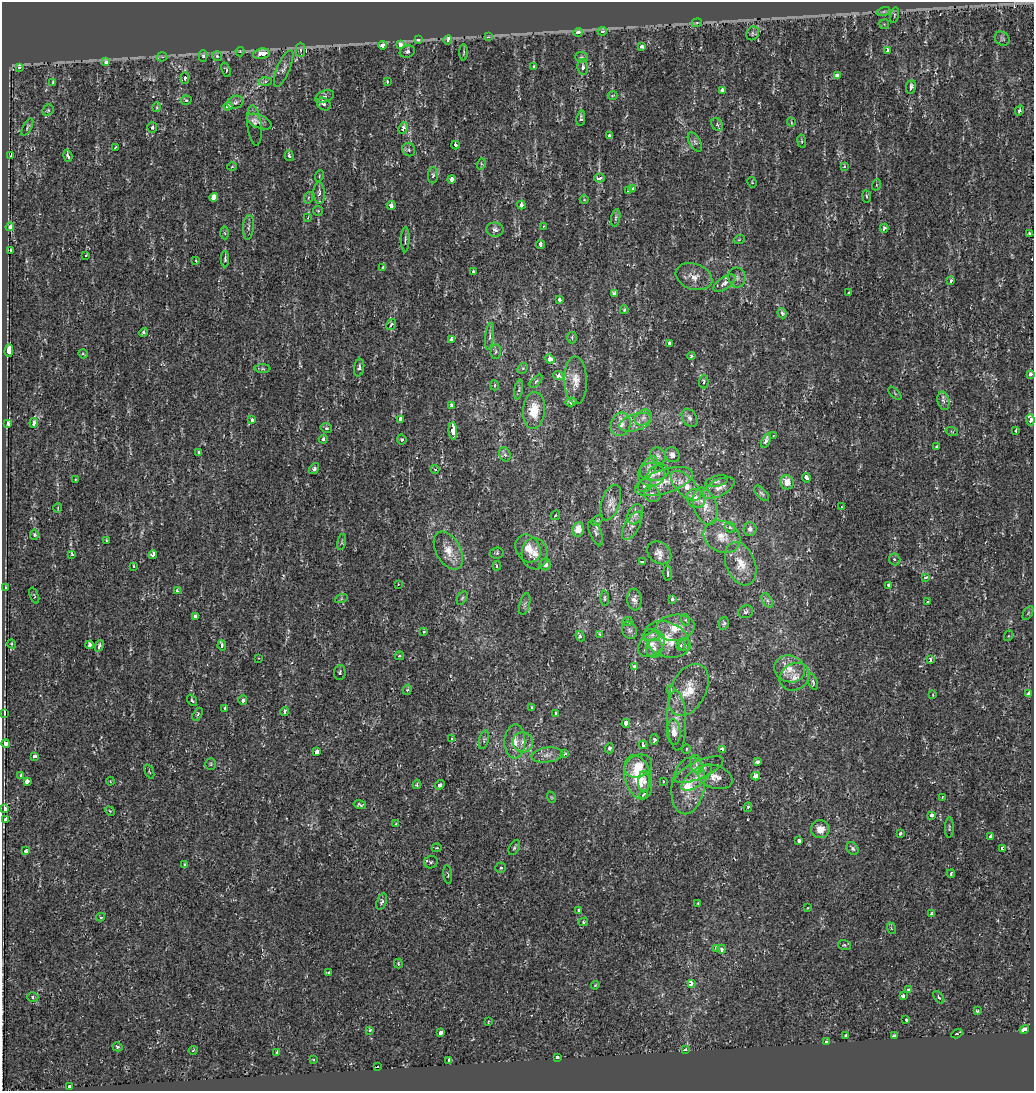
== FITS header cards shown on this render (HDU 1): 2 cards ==
NAXIS1  =                 1032
NAXIS2  =                 1089

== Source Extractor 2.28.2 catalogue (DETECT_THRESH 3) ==
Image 1032 x 1089 px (HDU 1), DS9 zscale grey, 1 PNG px = 1 image px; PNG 1036 x 1093 px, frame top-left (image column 1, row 1089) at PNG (2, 2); each listed source drawn as its Kron ellipse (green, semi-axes under 4 px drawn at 4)
Background -6.58e-05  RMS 0.0024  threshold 0.00722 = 3 sigma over >= 5 px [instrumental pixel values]
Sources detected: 358; all 358 listed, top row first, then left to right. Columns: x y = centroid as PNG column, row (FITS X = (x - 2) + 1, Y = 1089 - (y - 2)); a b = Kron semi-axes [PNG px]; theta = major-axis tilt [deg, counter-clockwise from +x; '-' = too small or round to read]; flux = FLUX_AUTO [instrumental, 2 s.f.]
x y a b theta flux
884 11 7 4 19 0.28
894 15 8 3 77 0.18
697 23 5 4 - 0.21
884 24 5 5 - 0.21
602 31 5 4 - 0.53
578 32 4 3 - 2.9
753 33 7 6 - 0.38
488 37 3 2 - 0.56
1002 39 8 6 -42 0.36
418 40 3 3 - 0.62
448 40 4 3 - 2.5
383 45 4 3 - 6.1
400 45 4 3 - 5.7
642 46 4 3 - 0.59
300 50 7 4 90 0.32
887 50 4 3 - 1.1
407 51 8 6 19 0.37
240 52 4 4 - 0.24
464 52 8 4 88 0.22
262 54 8 5 9 2
203 56 6 4 -90 0.31
217 56 5 5 - 0.39
162 57 5 4 - 0.24
582 57 6 5 - 0.27
106 61 4 3 - 2.3
19 67 3 3 - 8
534 67 3 3 - 1
583 67 8 5 -86 0.56
284 68 20 6 67 0.84
226 70 7 4 -68 0.21
837 76 4 4 - 3.2
185 78 6 4 87 0.48
265 81 6 4 2 0.33
387 81 3 3 - 0.43
53 83 4 3 - 0.33
911 87 7 5 82 0.69
722 90 4 3 - 2.5
325 96 10 5 21 0.72
612 96 5 2 - 0.12
186 100 5 4 - 0.27
235 102 8 6 24 0.52
324 104 7 6 - 0.66
228 106 4 4 - 0.93
157 107 5 3 - 0.17
48 110 6 5 - 0.26
1019 110 5 4 - 0.3
581 118 8 4 84 0.39
259 122 13 6 -23 0.8
791 122 5 3 - 0.12
717 124 7 5 -55 0.3
254 125 20 7 -83 1.1
27 127 9 3 61 0.22
152 127 5 5 - 0.35
403 128 6 4 67 1.5
610 136 4 3 - 1.4
802 141 7 3 -82 0.21
695 142 11 5 -60 0.52
455 145 4 4 - 0.56
115 147 3 2 - 0.15
409 150 7 6 - 0.39
10 156 3 2 - 0.55
68 156 6 3 -73 0.88
289 156 5 3 - 0.55
481 164 6 4 74 0.18
232 167 5 3 - 0.13
845 167 3 3 - 0.89
433 175 8 5 89 0.36
319 176 6 3 72 0.15
600 178 5 4 - 0.92
452 179 4 4 - 1.7
752 182 5 3 - 0.14
876 185 5 3 - 0.17
633 189 4 3 - 0.8
628 190 4 3 - 0.29
319 193 11 5 -88 0.68
867 196 6 3 -81 0.2
214 197 4 4 - 4
308 198 6 3 72 0.19
584 200 4 3 - 0.12
521 205 4 3 - 1.8
391 206 4 3 - 1.5
318 211 5 4 - 0.17
308 218 3 3 - 0.25
616 218 9 4 80 0.33
543 226 4 2 - 0.11
10 227 4 3 - 1.2
248 227 12 5 85 0.46
884 228 4 3 - 0.43
495 230 8 7 - 0.8
225 233 6 4 -87 0.21
1029 233 3 3 - 0.17
405 240 13 3 89 0.37
739 240 5 3 - 0.14
540 245 4 3 - 1.2
10 251 3 3 - 0.86
86 255 3 3 - 0.24
225 259 8 4 90 0.33
196 261 4 3 - 0.2
383 268 3 3 - 0.89
473 272 3 3 - 1.8
694 277 19 13 -18 1.8
737 278 10 8 -81 0.81
951 281 4 3 - 0.39
724 283 12 6 36 1.1
849 293 3 3 - 0.84
614 294 4 3 - 1.3
559 300 3 3 - 1.4
624 310 4 3 - 0.19
782 313 5 4 - 0.55
391 324 6 4 58 0.48
144 332 4 3 - 0.5
490 336 13 4 83 0.44
572 337 6 5 - 0.24
451 339 4 3 - 0.95
669 344 4 3 - 1.3
9 351 6 3 89 3.6
496 352 7 5 87 0.32
83 354 5 3 - 0.18
691 356 4 3 - 0.28
550 359 5 4 - 1.9
359 368 9 5 81 0.41
523 368 6 4 44 0.22
263 369 8 4 -1 0.29
1030 374 3 3 - 2.2
558 376 5 4 - 1.8
576 380 24 11 -88 2
536 381 8 3 45 0.23
704 382 7 4 89 0.56
494 385 5 3 - 0.16
519 389 10 3 80 0.28
895 393 8 3 -45 0.17
943 401 9 6 -77 0.52
571 402 5 3 - 0.48
451 405 3 3 - 1.2
534 410 18 11 86 3.6
643 418 9 7 38 0.75
689 418 10 7 -57 0.64
252 420 3 3 - 1
401 420 4 3 - 14
1030 420 6 3 -83 2
636 422 17 8 17 1.4
8 423 4 3 - 1.2
34 423 5 3 - 0.8
621 424 12 10 74 1.5
326 428 6 4 -14 0.42
1016 430 3 3 - 0.36
453 431 9 3 -86 6.3
952 432 6 3 -20 0.21
773 435 3 2 - 0.21
323 439 4 4 - 0.39
402 439 5 4 - 0.21
766 441 7 4 68 0.93
937 447 3 3 - 0.79
199 452 4 3 - 1
505 454 7 5 -68 0.34
672 455 8 7 - 0.71
658 456 9 7 -55 0.59
649 467 12 7 59 0.9
314 469 6 4 55 0.56
435 469 4 3 - 0.28
658 473 11 7 24 0.82
651 475 13 11 0 1.7
806 478 5 3 - 0.8
75 480 3 2 - 0.14
717 481 11 5 15 0.47
664 482 30 11 17 3.8
787 482 7 6 - 1.7
645 486 7 6 - 0.47
686 486 19 9 -45 2.9
718 488 17 8 28 1.3
762 493 9 5 -47 0.36
652 494 9 7 -41 0.62
696 498 9 9 - 1.5
611 502 18 9 70 1.4
705 506 19 11 -72 2.3
841 507 4 3 - 0.18
58 508 5 3 - 0.12
635 514 10 7 65 0.78
555 515 5 3 - 0.15
597 520 7 4 44 0.25
632 526 16 7 61 1.1
730 527 6 5 - 0.25
578 529 7 6 - 1.7
750 529 7 6 - 0.61
596 533 13 5 -67 0.56
34 535 5 4 - 0.24
722 537 19 15 -28 2.5
107 540 3 3 - 0.19
342 542 8 3 78 0.22
528 548 14 12 -57 2.8
448 550 20 12 -61 2.5
497 553 7 5 6 0.32
659 553 13 10 -38 1.1
534 554 15 13 -86 2.2
72 555 4 3 - 0.7
153 555 4 3 - 2.3
895 559 6 5 - 0.33
642 561 4 3 - 1.6
545 564 6 6 - 1.1
741 564 22 14 -69 3
134 566 3 2 - 0.17
497 566 5 3 - 0.29
668 573 8 3 -87 0.24
926 577 3 3 - 1.5
398 584 2 2 - 0.13
889 585 3 3 - 1.1
5 588 3 2 - 0.14
177 591 4 3 - 0.81
34 596 8 3 -68 0.19
462 598 7 4 59 0.31
605 598 7 4 -87 0.26
341 599 6 4 19 0.26
634 599 11 7 -83 0.74
672 599 4 3 - 0.4
767 600 8 5 -59 0.41
928 602 3 3 - 1.1
525 604 11 5 75 0.42
746 612 7 6 - 0.39
1028 613 8 3 59 0.18
195 616 4 3 - 0.67
686 620 6 4 -71 0.19
627 622 5 3 - 0.16
724 623 6 5 - 0.3
675 628 19 13 7 2.9
629 630 9 7 -64 0.49
423 631 3 3 - 0.59
600 634 4 3 - 0.2
652 635 9 6 2 0.56
580 636 5 3 - 0.53
1008 636 5 3 - 0.15
667 639 23 17 -25 4.5
12 644 5 3 - 0.14
651 644 15 10 40 1.7
90 645 4 3 - 0.7
222 645 5 3 - 0.78
681 645 5 4 - 0.34
685 645 6 6 - 0.31
99 646 6 4 68 0.56
654 648 9 8 - 0.9
400 656 4 3 - 0.19
258 658 4 4 - 0.12
930 660 3 3 - 2.4
635 667 4 3 - 2.4
790 669 16 13 -16 2.4
340 672 7 6 - 0.33
795 677 16 13 32 1.6
813 682 8 4 -73 0.37
670 689 4 3 - 1.4
407 690 5 4 - 0.23
689 690 28 17 63 4.2
1029 693 4 3 - 7
933 695 3 2 - 0.18
192 700 6 4 -53 0.31
243 700 5 4 - 0.49
225 708 4 3 - 0.39
531 708 3 3 - 0.21
285 712 4 3 - 1.5
4 713 4 3 - 0.81
556 713 3 2 - 0.29
198 714 7 4 59 0.28
677 721 30 9 -88 2.3
626 723 4 3 - 3.9
674 732 13 6 -85 1.6
451 739 3 3 - 0.81
484 740 9 4 76 0.38
654 740 5 4 - 0.34
515 741 17 10 88 1.8
523 742 10 10 - 1.2
6 743 4 4 - 0.98
643 745 4 3 - 0.45
609 748 5 4 - 0.35
686 749 5 4 - 0.19
722 749 4 3 - 0.93
317 752 4 4 - 2.5
565 754 4 3 - 0.63
547 755 16 7 7 0.98
35 756 4 3 - 1.3
757 762 4 3 - 0.84
211 764 6 5 - 0.24
696 764 9 6 -72 0.74
638 766 14 11 23 2.3
699 770 26 8 24 1.9
149 772 8 2 -69 0.16
21 775 4 3 - 0.46
756 776 4 3 - 2.6
638 777 23 13 -74 5.8
715 777 18 11 -18 1.7
697 778 18 8 39 1.6
27 781 3 3 - 8.4
110 781 4 3 - 0.13
663 781 4 3 - 0.16
644 782 11 6 88 0.88
417 784 4 3 - 0.3
440 785 5 4 - 0.67
688 786 29 16 81 4.7
643 794 5 3 - 0.2
551 797 6 3 -71 0.18
942 797 3 2 - 0.15
360 805 6 3 -14 0.25
748 807 5 3 - 0.28
4 809 4 3 - 5.8
110 811 5 4 - 0.2
932 815 4 4 - 0.78
5 820 4 2 - 0.69
395 824 3 2 - 0.12
949 827 10 3 89 0.22
820 829 9 9 - 1.7
900 833 3 3 - 0.29
991 836 3 3 - 2
799 841 4 3 - 0.6
514 847 8 5 62 0.29
437 848 5 3 - 0.19
852 848 7 5 -51 0.4
1002 848 4 3 - 0.53
26 851 3 3 - 0.91
431 862 7 6 - 0.33
185 865 4 3 - 0.23
501 868 5 5 - 0.32
951 874 4 3 - 0.35
448 875 9 3 -83 0.17
382 902 8 5 70 0.41
698 903 3 2 - 0.18
807 908 2 2 - 0.13
579 910 4 3 - 0.88
932 914 4 3 - 0.41
101 917 4 3 - 0.33
583 922 5 4 - 0.27
891 928 6 3 -72 0.17
844 945 7 5 -15 0.27
716 948 3 3 - 1.5
722 949 4 4 - 0.46
398 964 5 3 - 0.2
328 973 4 3 - 0.34
691 983 3 3 - 5.4
595 985 4 3 - 0.18
909 990 3 3 - 0.96
903 996 3 3 - 1.5
33 997 6 4 -18 0.27
939 997 7 4 -52 0.31
977 1011 3 3 - 0.36
906 1020 3 3 - 1.3
488 1021 3 2 - 0.11
1024 1029 5 3 - 12
370 1030 3 3 - 0.32
441 1033 4 3 - 1.9
957 1034 6 2 31 0.25
846 1036 3 3 - 0.21
894 1036 3 3 - 0.64
826 1042 3 3 - 0.41
117 1047 5 4 - 0.23
193 1050 4 2 - 0.11
685 1050 3 3 - 1.4
277 1052 4 3 - 0.98
557 1058 3 3 - 4.1
314 1060 3 2 - 0.18
449 1060 4 3 - 1.7
377 1067 3 2 - 0.27
70 1086 3 3 - 2.2
At the frame edge (FLAGS 8, measured only in part): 1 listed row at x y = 1030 420